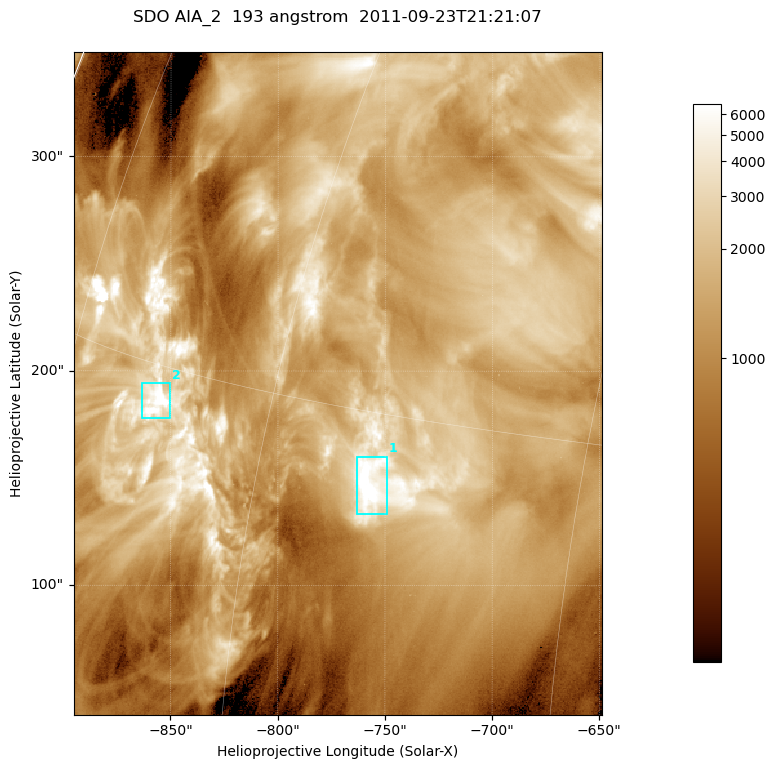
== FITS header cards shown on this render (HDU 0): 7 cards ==
TELESCOP= 'SDO     '           /
INSTRUME= 'AIA_2   '           /
WAVELNTH=                  193 /
WAVEUNIT= 'angstrom'           /
DATE-OBS= '2011-09-23T21:21:07.84' /
CTYPE1  = 'HPLN-TAN'           /
CTYPE2  = 'HPLT-TAN'           /

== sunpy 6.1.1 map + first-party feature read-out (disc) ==
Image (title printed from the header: SDO AIA_2  193 angstrom  2011-09-23T21:21:07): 410 x 514 px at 0.601 arcsec/px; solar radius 957 arcsec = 1592 px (partial field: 2.6% of the solar disc is inside the frame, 100% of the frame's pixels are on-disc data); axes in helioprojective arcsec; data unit not stated in the header (colour bar unlabelled)
Pointing: header CRPIX1/2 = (2043.81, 2047.21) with CRVAL1/2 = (0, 0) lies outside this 410 x 514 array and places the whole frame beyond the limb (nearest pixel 1.41 R_sun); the SolarSoft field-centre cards XCEN/YCEN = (-772.1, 194.2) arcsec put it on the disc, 1313 arcsec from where CRPIX/CRVAL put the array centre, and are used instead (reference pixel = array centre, CRVAL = XCEN/YCEN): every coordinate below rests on XCEN/YCEN
Orientation: roll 0.0565 deg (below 1 deg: not rotated)
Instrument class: DISC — disc imager (sunpy class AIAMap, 193 A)
Bright regions (active regions / flare kernels): reference = the on-disc median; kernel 3 px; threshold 5 sigma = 3716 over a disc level ~1330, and >= 1.15x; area >= 210 px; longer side >= 5 px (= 3 arcsec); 2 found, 2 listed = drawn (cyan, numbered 1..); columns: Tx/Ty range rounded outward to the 2 arcsec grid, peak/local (2 s.f.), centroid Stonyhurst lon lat
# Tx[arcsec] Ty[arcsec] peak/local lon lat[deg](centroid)
1 -764..-748 132..160 6.8 -54 +13
2 -864..-850 178..194 9.2 -67 +14